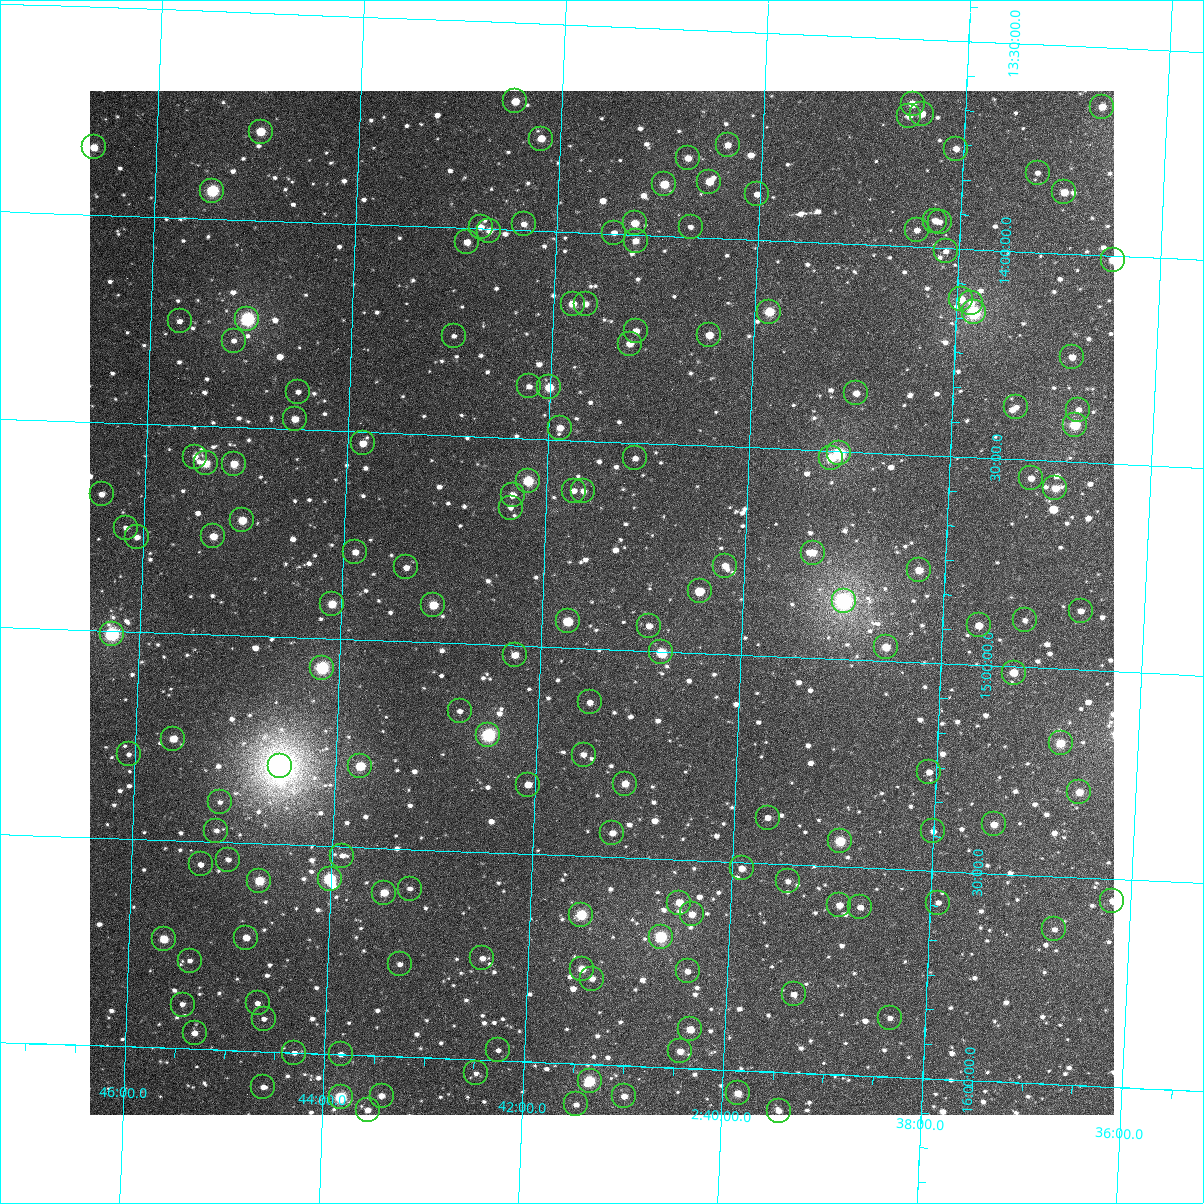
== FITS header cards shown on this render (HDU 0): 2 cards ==
NAXIS1  =                 1024
NAXIS2  =                 1024

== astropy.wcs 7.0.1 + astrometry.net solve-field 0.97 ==
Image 1024 x 1024 px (HDU 0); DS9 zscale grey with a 90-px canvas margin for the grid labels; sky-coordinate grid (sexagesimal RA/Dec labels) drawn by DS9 from the SOLVED WCS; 159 Tycho-2 reference stars matched to detected sources circled (green)
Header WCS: RA---TAN-SIP/DEC--TAN-SIP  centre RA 02:41:24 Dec +14:53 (40.35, +14.89 deg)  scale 8.67 arcsec/px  FOV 148.0' x 148.0'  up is +178 deg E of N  parity flipped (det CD > 0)
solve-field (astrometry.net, Tycho-2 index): VERIFIED the header's WCS against the Tycho-2 star catalogue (verified at 6 index scales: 15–159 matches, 0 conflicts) and refined it, rather than solving blind
Solved WCS: RA---TAN-SIP/DEC--TAN-SIP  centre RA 02:41:24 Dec +14:53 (40.35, +14.89 deg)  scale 8.67 arcsec/px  FOV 148.0' x 148.0'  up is +178 deg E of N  parity flipped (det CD > 0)
The solver's refit moves the header's centre by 0.28 arcsec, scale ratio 0.9998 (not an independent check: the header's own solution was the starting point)
Tycho-2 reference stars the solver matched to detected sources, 159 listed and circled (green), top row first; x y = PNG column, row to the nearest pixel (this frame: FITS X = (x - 90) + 1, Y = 1024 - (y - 91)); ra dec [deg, ICRS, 3 dp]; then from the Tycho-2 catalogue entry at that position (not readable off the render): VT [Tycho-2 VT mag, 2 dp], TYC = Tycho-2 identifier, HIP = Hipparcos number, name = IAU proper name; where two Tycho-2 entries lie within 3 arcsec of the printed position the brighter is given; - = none
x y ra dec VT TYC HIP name
515 101 40.615 +13.690 10.20 645-591-1 - -
913 104 39.631 +13.656 10.34 645-742-1 - -
1102 107 39.162 +13.643 10.42 645-441-1 - -
922 114 39.607 +13.680 10.69 645-713-1 - -
909 116 39.638 +13.686 11.23 645-419-1 - -
261 132 41.244 +13.786 9.48 646-4-1 - -
541 139 40.547 +13.777 10.36 645-288-1 - -
728 145 40.085 +13.774 11.03 645-771-1 - -
94 147 41.655 +13.838 10.00 646-417-1 - -
956 149 39.518 +13.759 11.04 645-1046-1 - -
688 158 40.182 +13.810 11.09 645-179-1 - -
1038 173 39.314 +13.809 11.81 645-580-1 - -
709 182 40.127 +13.864 10.47 645-82-1 - -
664 184 40.238 +13.875 9.89 645-2-1 - -
212 191 41.358 +13.932 8.44 646-692-1 12869 -
1064 192 39.246 +13.853 10.72 645-6-1 - -
757 194 40.007 +13.890 12.03 645-60-1 - -
935 221 39.563 +13.935 11.11 645-1058-1 - -
940 222 39.551 +13.938 11.83 645-729-1 - -
635 223 40.307 +13.972 10.50 645-1001-1 - -
524 224 40.582 +13.984 11.30 645-618-1 - -
481 227 40.689 +13.995 11.34 645-346-1 - -
691 227 40.168 +13.975 12.54 645-567-1 - -
917 230 39.607 +13.960 11.56 645-362-1 - -
489 231 40.667 +14.004 11.61 645-447-1 - -
614 233 40.358 +13.996 11.51 645-392-1 - -
636 241 40.303 +14.014 10.93 645-315-1 - -
467 242 40.721 +14.033 10.71 645-531-1 - -
946 251 39.532 +14.007 11.61 645-75-1 - -
1113 260 39.117 +14.011 10.52 645-563-1 - -
961 299 39.489 +14.121 11.07 645-1030-1 - -
971 303 39.464 +14.128 11.77 645-80-1 - -
573 304 40.453 +14.171 10.30 645-656-1 - -
586 304 40.421 +14.171 11.02 645-185-1 - -
769 312 39.964 +14.171 9.36 645-476-1 - -
974 312 39.457 +14.151 8.12 645-565-1 12258 -
247 319 41.260 +14.238 7.95 646-51-1 12838 -
180 321 41.427 +14.250 11.51 646-704-1 - -
636 331 40.293 +14.231 11.30 645-497-1 - -
709 335 40.111 +14.233 10.49 645-1102-1 - -
454 336 40.745 +14.260 12.20 645-126-1 - -
234 341 41.291 +14.292 11.39 646-324-1 - -
630 344 40.308 +14.262 10.93 645-128-1 - -
1072 357 39.208 +14.249 10.98 645-832-1 - -
529 386 40.553 +14.375 11.32 645-209-1 - -
549 387 40.503 +14.375 9.65 645-107-1 - -
298 392 41.127 +14.409 12.02 646-18-1 - -
856 393 39.740 +14.359 11.15 645-45-1 - -
1016 407 39.340 +14.375 11.70 645-102-1 - -
1078 410 39.186 +14.374 11.99 645-649-1 - -
295 419 41.132 +14.475 10.46 646-12-1 - -
1075 425 39.193 +14.411 9.23 645-22-1 - -
560 428 40.472 +14.471 10.76 645-313-1 - -
363 443 40.961 +14.527 10.42 646-108-1 - -
839 453 39.776 +14.505 8.66 645-1010-1 12359 -
195 457 41.377 +14.574 11.71 646-1008-1 - -
635 458 40.282 +14.537 11.52 645-119-1 - -
831 458 39.796 +14.517 9.73 645-703-1 - -
206 463 41.350 +14.589 9.85 646-530-1 - -
234 464 41.279 +14.588 10.02 646-191-1 - -
1031 478 39.296 +14.544 11.31 645-438-1 - -
528 481 40.547 +14.602 9.08 645-867-1 12616 -
1055 488 39.234 +14.566 10.39 645-217-1 - -
574 491 40.432 +14.621 11.36 645-696-1 - -
583 491 40.408 +14.621 11.51 645-159-1 - -
102 494 41.606 +14.672 10.88 646-414-1 - -
513 495 40.583 +14.638 11.02 645-1116-1 - -
511 508 40.587 +14.669 12.10 645-178-1 - -
242 520 41.254 +14.724 9.83 646-21-1 - -
126 528 41.543 +14.751 11.82 646-413-1 - -
213 536 41.324 +14.764 10.02 646-471-1 - -
137 537 41.515 +14.773 11.30 646-593-1 - -
355 552 40.970 +14.790 10.91 646-54-1 - -
813 553 39.831 +14.747 10.99 645-170-1 - -
725 566 40.048 +14.787 11.06 645-469-1 - -
406 567 40.841 +14.822 11.24 645-623-1 - -
919 570 39.565 +14.778 10.20 645-95-1 - -
700 591 40.109 +14.851 10.26 645-24-1 - -
844 601 39.749 +14.860 7.36 645-253-1 12349 -
332 604 41.022 +14.917 9.81 646-202-1 - -
433 605 40.770 +14.910 9.63 645-13-1 - -
1081 611 39.157 +14.859 11.31 645-549-1 - -
1025 620 39.295 +14.887 12.15 645-277-1 - -
568 621 40.434 +14.937 9.89 645-504-1 - -
979 625 39.409 +14.904 10.59 645-269-1 - -
649 626 40.231 +14.940 11.30 645-211-1 - -
112 634 41.569 +15.008 7.89 1223-1746-1 12928 -
886 647 39.638 +14.967 10.35 645-765-1 - -
661 652 40.199 +15.001 9.69 1223-1661-1 - -
515 655 40.562 +15.023 10.66 1223-1555-1 - -
322 668 41.042 +15.071 8.19 1223-1618-1 12773 -
1014 673 39.317 +15.014 10.17 1216-1721-1 - -
590 702 40.370 +15.130 11.40 1223-1624-1 - -
460 711 40.694 +15.163 12.08 1223-1626-1 - -
488 735 40.620 +15.217 8.01 1223-1617-1 12646 -
173 739 41.406 +15.255 10.10 1223-1732-1 - -
1061 743 39.192 +15.179 9.66 1216-1662-1 - -
129 754 41.516 +15.296 12.19 1223-1731-1 - -
584 755 40.381 +15.256 11.50 1223-1574-1 - -
280 766 41.137 +15.312 5.77 1223-1646-1 12803 -
360 766 40.937 +15.304 9.25 1223-1566-1 - -
929 772 39.517 +15.263 11.10 1216-1408-1 - -
625 784 40.274 +15.322 10.51 1223-1599-1 - -
528 785 40.517 +15.333 10.85 1223-1558-1 - -
1079 792 39.140 +15.294 10.48 1216-1418-1 - -
220 802 41.284 +15.404 12.48 1223-688-1 - -
768 818 39.915 +15.389 11.42 1216-1493-1 - -
994 824 39.349 +15.381 10.83 1216-1467-1 - -
216 831 41.290 +15.472 11.90 1223-1012-1 - -
933 831 39.500 +15.405 11.74 1216-1495-1 - -
612 833 40.301 +15.442 11.60 1223-1642-1 - -
840 841 39.732 +15.438 10.16 1216-1566-1 - -
342 856 40.973 +15.521 11.40 1223-1206-1 - -
228 860 41.259 +15.541 11.87 1223-960-1 - -
201 864 41.326 +15.555 11.51 1223-1086-1 - -
742 868 39.975 +15.514 10.69 1216-1390-1 - -
330 879 41.003 +15.579 8.52 1223-766-1 12763 -
259 881 41.179 +15.589 9.26 1223-1316-1 - -
788 881 39.858 +15.540 11.51 1216-1453-1 - -
410 889 40.802 +15.595 12.23 1223-1204-1 - -
384 893 40.865 +15.607 10.11 1223-1094-1 - -
1112 901 39.045 +15.553 10.79 1216-1686-1 - -
679 903 40.127 +15.603 10.19 1223-1623-1 - -
938 903 39.480 +15.575 11.79 1216-1519-1 - -
839 905 39.726 +15.592 10.81 1216-1535-1 - -
860 907 39.675 +15.595 11.65 1216-1550-1 - -
692 914 40.094 +15.629 10.53 1223-483-1 - -
581 915 40.370 +15.642 8.96 1223-235-1 12553 -
1054 929 39.187 +15.627 11.99 1216-1741-1 - -
661 937 40.169 +15.687 8.60 1223-456-1 - -
246 938 41.206 +15.728 11.23 1223-372-2 - -
164 939 41.412 +15.738 9.80 1223-700-1 - -
482 958 40.614 +15.756 11.73 1223-359-1 - -
190 961 41.345 +15.788 11.80 1223-1050-1 - -
400 964 40.819 +15.777 11.63 1223-473-1 - -
582 969 40.363 +15.772 10.50 1223-377-1 - -
688 971 40.099 +15.767 11.62 1223-579-1 - -
592 979 40.337 +15.794 11.29 1223-369-1 - -
794 994 39.831 +15.811 11.56 1216-848-1 - -
258 1003 41.172 +15.884 11.77 1223-300-1 - -
183 1005 41.357 +15.894 11.88 1223-950-1 - -
890 1018 39.588 +15.858 12.07 1216-1822-1 - -
264 1019 41.154 +15.921 11.91 1223-666-1 - -
690 1029 40.086 +15.906 10.59 1223-1956-1 - -
195 1033 41.326 +15.962 11.48 1223-1196-1 - -
498 1050 40.564 +15.975 12.16 1223-363-1 - -
680 1051 40.109 +15.960 10.72 1223-450-1 - -
294 1053 41.075 +16.001 11.83 1223-544-1 - -
341 1054 40.958 +16.000 11.74 1223-313-1 - -
476 1073 40.619 +16.033 12.97 1223-420-1 - -
590 1081 40.333 +16.040 8.86 1223-575-1 12538 -
263 1087 41.150 +16.085 12.02 1223-358-1 - -
738 1093 39.960 +16.055 10.68 1216-1772-1 - -
382 1096 40.852 +16.096 11.32 1223-400-1 - -
624 1096 40.245 +16.074 11.34 1223-481-1 - -
341 1097 40.955 +16.104 8.70 1223-1361-1 12742 -
576 1104 40.364 +16.098 11.61 1223-1829-1 - -
368 1110 40.886 +16.131 11.59 1223-292-1 - -
779 1111 39.856 +16.094 11.82 1216-1076-1 - -